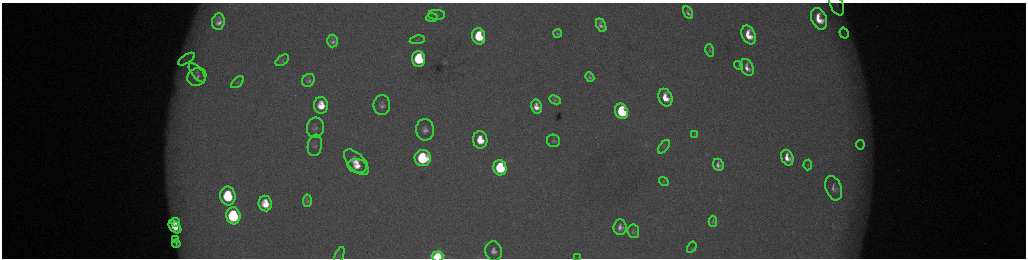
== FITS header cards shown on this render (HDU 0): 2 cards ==
NAXIS1  =                 2048 /fastest changing axis
NAXIS2  =                  512 /next to fastest changing axis

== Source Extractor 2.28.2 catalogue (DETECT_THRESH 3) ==
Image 2048 x 512 px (HDU 0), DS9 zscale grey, zoomed out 1/2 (1 PNG px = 2 x 2 image px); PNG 1028 x 260 px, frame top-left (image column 1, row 511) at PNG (2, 3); each listed source drawn as its Kron ellipse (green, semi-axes under 4 px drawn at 4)
Background 178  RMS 2.1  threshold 6.26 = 3 sigma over >= 5 px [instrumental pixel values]
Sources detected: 66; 3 cannot appear on this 1/2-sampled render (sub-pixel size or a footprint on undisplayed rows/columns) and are neither listed nor drawn; the other 63 listed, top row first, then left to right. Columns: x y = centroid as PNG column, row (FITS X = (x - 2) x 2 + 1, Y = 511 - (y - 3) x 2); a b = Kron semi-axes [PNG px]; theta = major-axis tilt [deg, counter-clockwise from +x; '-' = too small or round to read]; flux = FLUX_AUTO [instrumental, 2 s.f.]
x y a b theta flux
837 5 11 6 -65 2000
688 13 7 4 -60 1800
436 15 8 5 -2 1200
432 18 6 4 3 650
819 19 11 7 -66 12000
218 22 8 6 82 3700
601 25 7 4 -64 2200
844 33 5 2 - 400
558 34 4 2 - 720
749 35 10 6 -66 11000
479 36 8 6 -80 22000
417 40 7 3 10 590
332 41 6 5 - 1900
710 50 6 3 -77 710
186 59 10 4 32 1800
419 59 8 6 -81 35000
282 60 7 4 35 860
739 66 5 2 - 320
747 67 9 6 -66 4000
197 73 11 5 -51 1800
197 77 10 8 38 2500
590 77 5 4 - 1300
308 80 7 6 - 1700
238 82 7 4 40 740
665 98 9 6 -67 9700
555 100 6 4 -24 790
321 105 8 7 - 10000
382 105 10 8 -89 2600
536 107 7 5 -76 5000
621 111 8 6 -71 38000
315 128 10 8 82 2000
425 130 11 9 -83 3600
695 135 4 3 - 310
480 140 9 7 -78 12000
554 141 7 6 - 1100
315 145 11 7 81 1600
860 145 5 2 - 510
664 147 8 3 53 540
423 158 8 8 - 57000
787 158 8 6 -66 6400
356 162 16 8 -46 8000
718 165 6 5 - 2300
808 165 5 3 - 440
357 166 10 7 -9 6700
500 168 8 6 -76 50000
664 182 5 4 - 510
834 188 12 8 -71 2900
228 196 9 7 -84 35000
307 201 6 4 85 1400
265 204 8 6 -84 10000
233 216 8 7 - 59000
713 221 5 3 - 980
175 222 4 3 - 2900
175 227 7 5 -45 7800
620 227 8 6 86 3200
633 231 7 5 -84 1200
175 239 4 2 - 690
176 244 4 2 - 1100
692 247 6 2 58 280
494 251 10 8 -77 3700
339 255 9 4 70 930
437 256 6 5 - 59000
577 258 3 2 - 150
At the frame edge (FLAGS 8, measured only in part): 3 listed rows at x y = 837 5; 437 256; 577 258
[3 sub-pixel or undisplayed-footprint detections neither listed nor drawn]